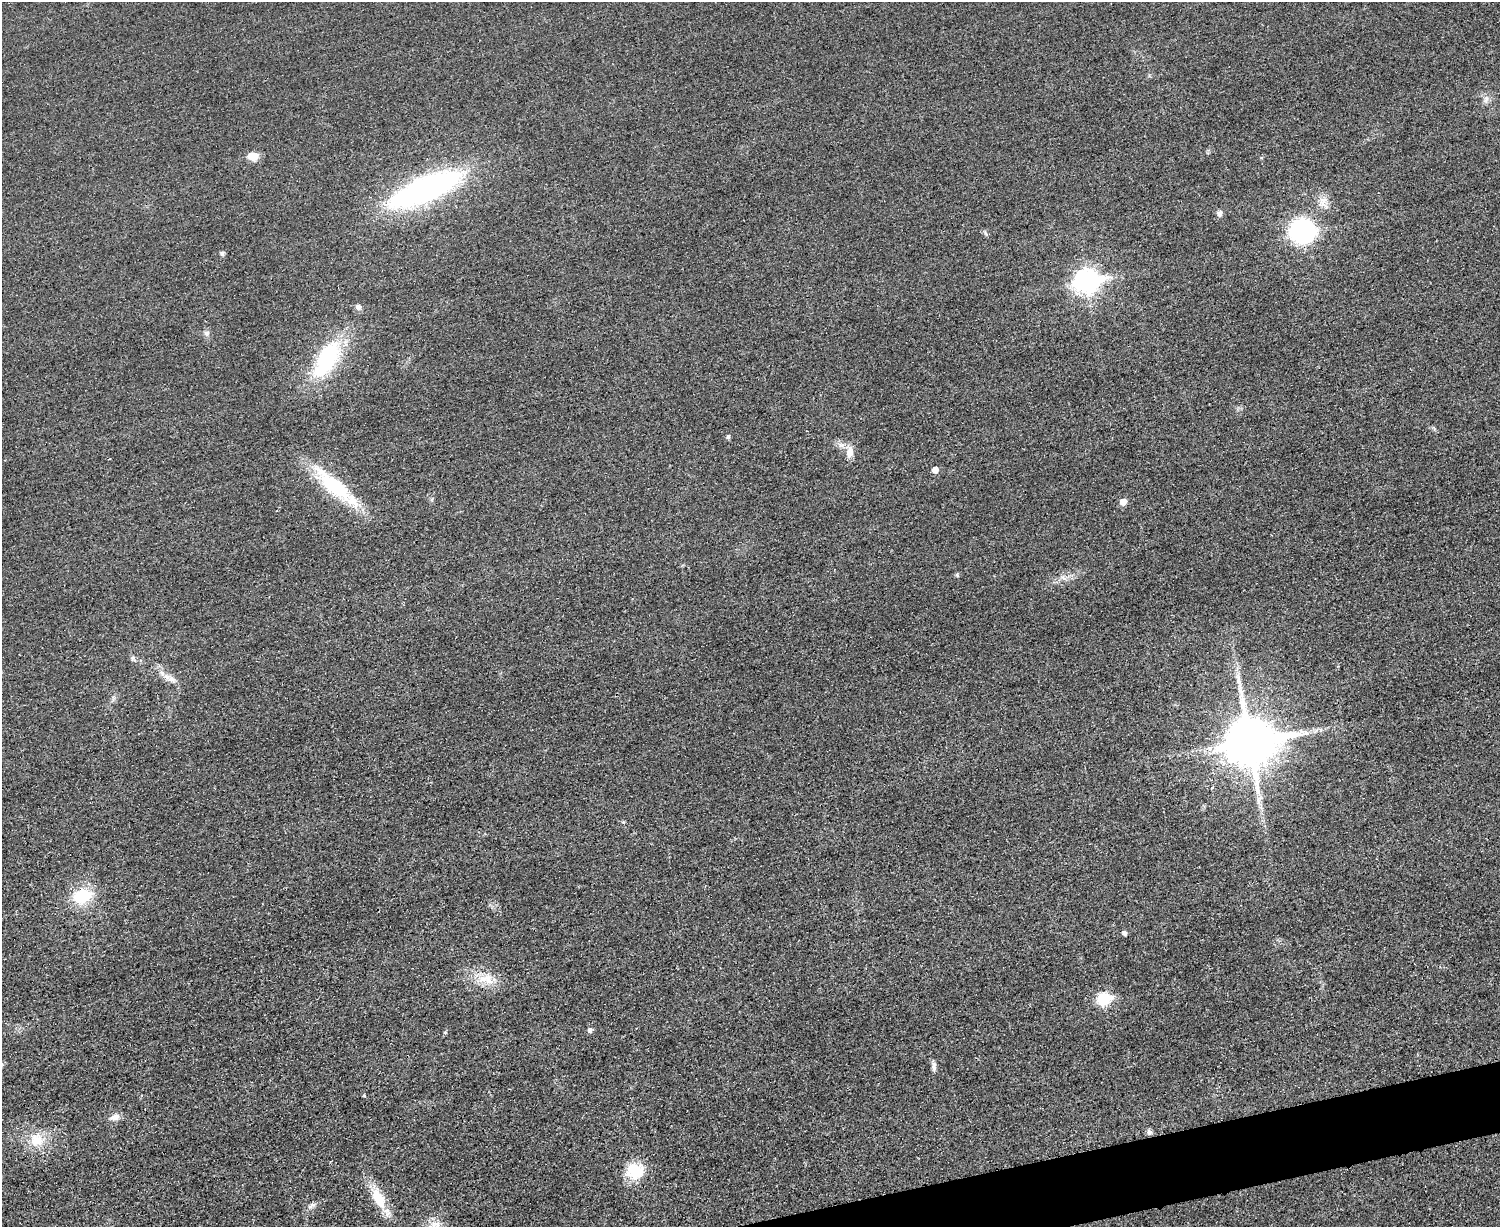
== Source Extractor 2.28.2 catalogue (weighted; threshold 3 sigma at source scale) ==
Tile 5 of 3 x 4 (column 2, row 2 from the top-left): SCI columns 1651-3148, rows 2468-3692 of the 4919 x 4934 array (HDU 1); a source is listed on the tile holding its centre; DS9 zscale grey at full resolution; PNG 1502 x 1229 px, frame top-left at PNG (2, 2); no overlay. Shown black and unused: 2% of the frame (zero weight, under 3 of 4 exposures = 2% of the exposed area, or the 3 px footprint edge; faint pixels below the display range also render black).
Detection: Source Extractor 2.28.2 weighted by HDU 2 'WHT'; one run over the whole footprint, this tile lists its part. Background 0.0153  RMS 0.0057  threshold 0.0258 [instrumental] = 3 sigma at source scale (4.5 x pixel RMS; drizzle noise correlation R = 1.50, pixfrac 1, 0.05/0.05 arcsec/px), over >= 5 px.
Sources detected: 35; all 35 listed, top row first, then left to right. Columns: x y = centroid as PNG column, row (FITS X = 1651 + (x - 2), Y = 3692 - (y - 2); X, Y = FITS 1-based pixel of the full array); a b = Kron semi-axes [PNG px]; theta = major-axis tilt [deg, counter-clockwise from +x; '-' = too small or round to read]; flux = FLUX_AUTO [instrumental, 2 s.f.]
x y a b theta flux
1486 99 9 6 60 2.2
253 156 10 7 3 8.1
425 189 65 20 23 180
1323 202 19 9 62 5.4
1219 213 6 5 - 2.7
1302 231 16 16 - 100
222 253 5 4 - 1.6
1087 281 10 8 9 380
358 307 8 7 - 1.9
206 333 8 7 - 1.8
327 358 40 19 63 56
728 436 5 5 - 1.3
850 452 14 9 82 5.1
935 470 5 5 - 4.6
334 486 52 16 -41 45
1123 502 6 5 - 5.2
957 574 6 4 88 0.95
133 658 7 6 - 1.5
161 673 9 6 -41 2.8
171 679 12 8 -7 3.4
1250 741 16 14 10 3100
623 822 4 4 - 0.61
82 896 20 15 14 23
1124 933 5 4 - 1.6
488 979 18 9 -70 7.2
1104 998 7 6 - 53
590 1030 6 5 - 2
934 1066 13 5 89 2.2
364 1095 4 4 - 0.57
115 1117 13 8 8 3.8
1149 1132 8 6 -55 1.5
36 1140 22 17 -17 13
635 1171 23 19 3 17
379 1198 31 14 -64 15
311 1205 13 6 37 2.4
Unlisted compact peaks at least as high as the median listed source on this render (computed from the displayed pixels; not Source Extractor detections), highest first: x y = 445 1032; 985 233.